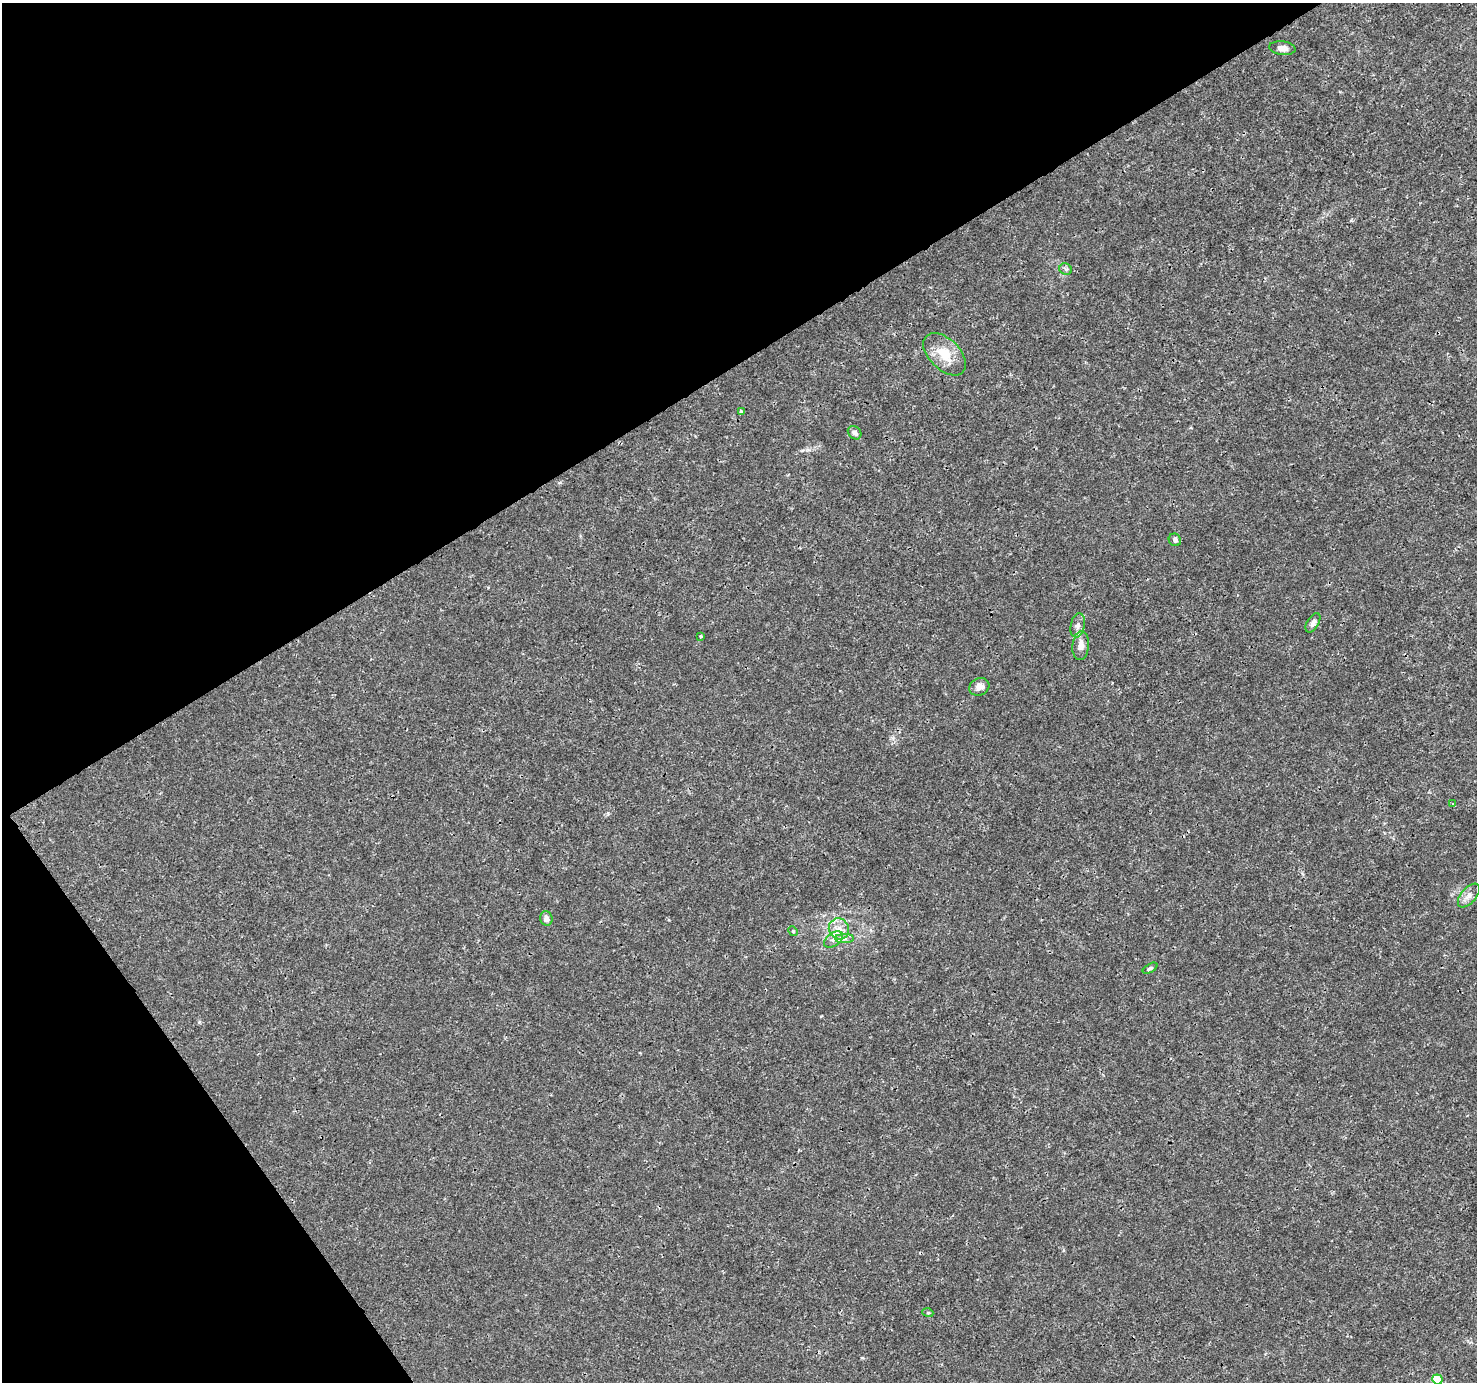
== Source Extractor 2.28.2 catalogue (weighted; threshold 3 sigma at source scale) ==
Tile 5 of 4 x 4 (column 1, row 2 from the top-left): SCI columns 5-1479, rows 2941-4320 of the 5904 x 5819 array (HDU 1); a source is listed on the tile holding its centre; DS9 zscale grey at full resolution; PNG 1479 x 1384 px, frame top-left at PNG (2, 3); each listed source drawn as its Kron ellipse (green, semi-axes under 4 px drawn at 4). Shown black and unused: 32% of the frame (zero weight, under 3 of 4 exposures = <1% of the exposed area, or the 3 px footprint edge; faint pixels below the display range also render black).
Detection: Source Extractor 2.28.2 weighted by HDU 2 'WHT'; one run over the whole footprint, this tile lists its part. Background 0.00285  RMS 0.0011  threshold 0.00475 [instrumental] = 3 sigma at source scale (4.5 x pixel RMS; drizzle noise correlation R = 1.50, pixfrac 1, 0.0396/0.0396 arcsec/px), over >= 5 px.
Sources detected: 21; all 21 listed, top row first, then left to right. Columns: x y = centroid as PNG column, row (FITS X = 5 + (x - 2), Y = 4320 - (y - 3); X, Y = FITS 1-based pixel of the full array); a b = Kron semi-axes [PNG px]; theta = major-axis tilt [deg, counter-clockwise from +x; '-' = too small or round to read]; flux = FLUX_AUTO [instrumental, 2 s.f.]
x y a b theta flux
1282 48 13 6 -6 0.58
1066 269 6 5 - 0.23
945 354 26 15 -45 2.5
741 412 4 4 - 0.24
855 433 7 6 - 0.43
1175 540 6 6 - 0.29
1313 623 11 6 60 0.42
1078 626 12 7 78 0.51
701 636 3 3 - 0.14
1081 645 14 8 85 0.9
979 687 10 8 27 0.69
1453 804 4 3 - 0.16
1469 896 14 7 50 0.68
546 918 7 6 - 0.59
839 929 11 10 - 1
793 931 5 4 - 0.12
844 938 9 4 0 0.37
834 939 11 6 36 0.55
1150 968 8 4 30 0.19
928 1313 5 3 - 0.12
1437 1379 5 5 - 3.4
Overlapping masked pixels (flux is a lower limit): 1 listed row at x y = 1437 1379
Isophote crosses this tile's border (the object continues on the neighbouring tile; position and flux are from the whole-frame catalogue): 1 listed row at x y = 1437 1379